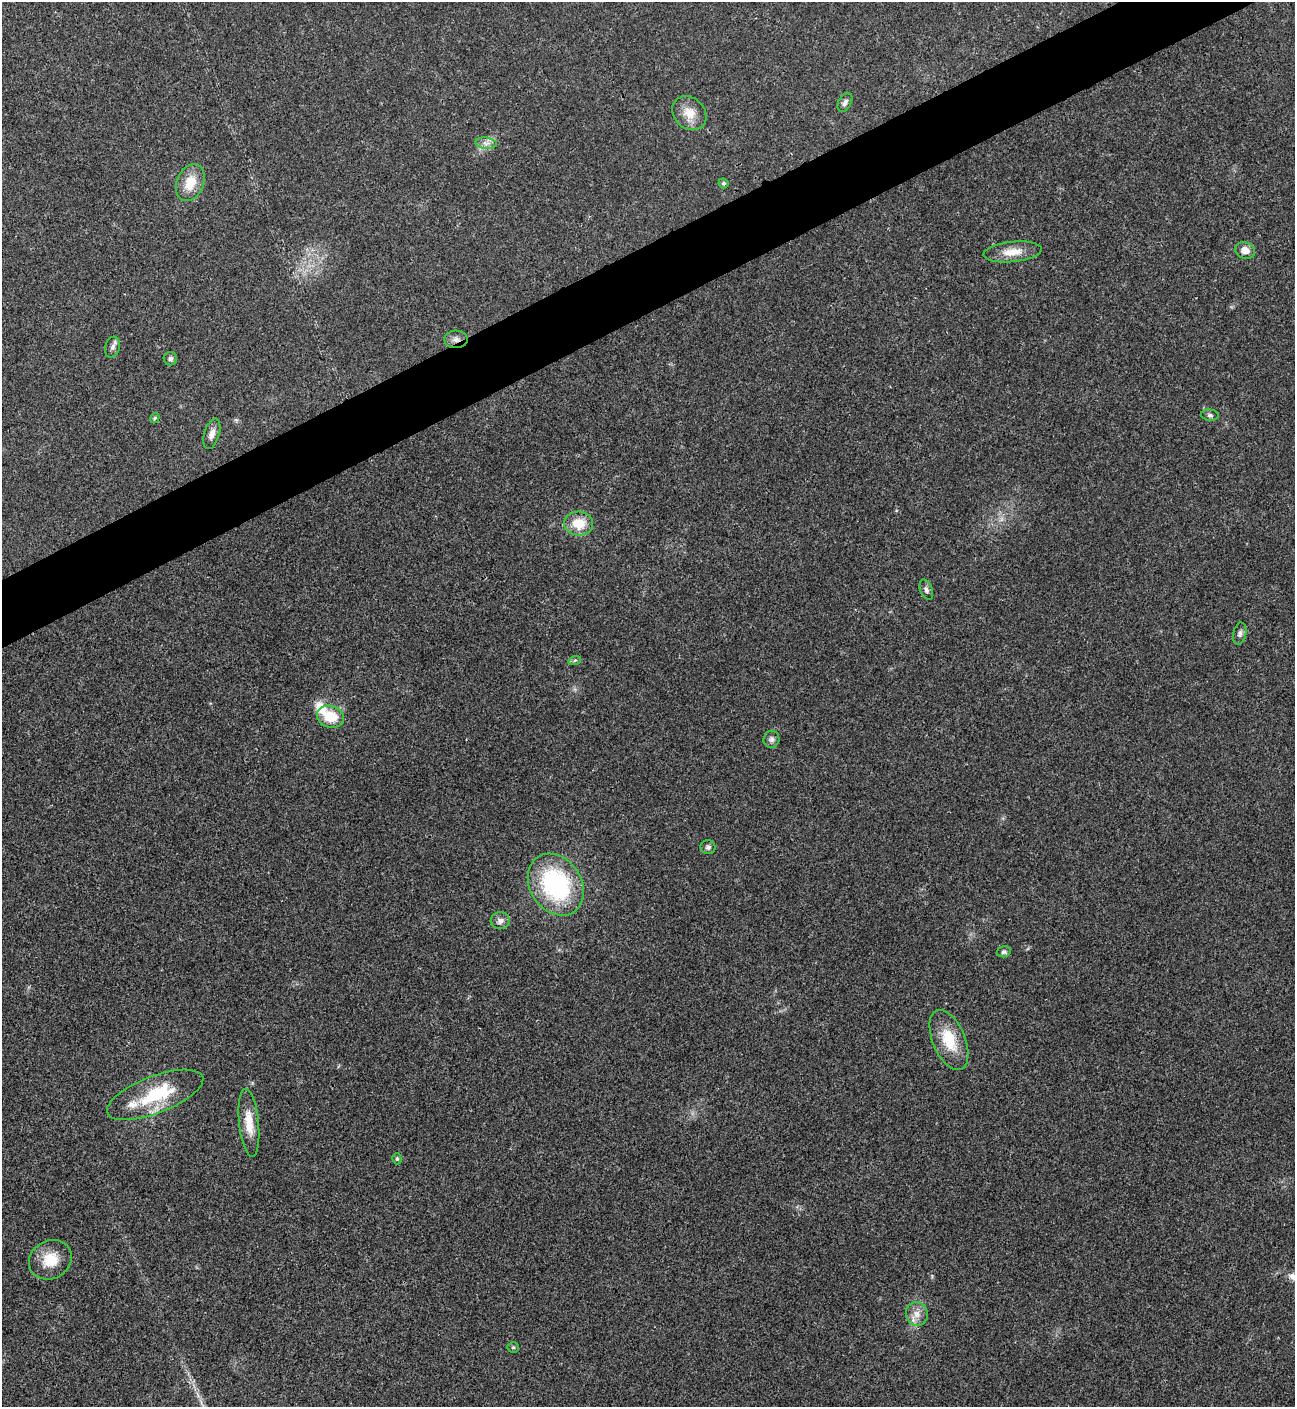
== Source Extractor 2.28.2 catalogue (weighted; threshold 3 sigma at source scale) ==
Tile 10 of 4 x 4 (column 2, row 3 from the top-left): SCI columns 1582-2874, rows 1408-2812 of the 5617 x 5629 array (HDU 1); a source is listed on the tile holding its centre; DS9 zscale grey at full resolution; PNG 1297 x 1409 px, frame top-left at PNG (2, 2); each listed source drawn as its Kron ellipse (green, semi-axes under 4 px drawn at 4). Shown black and unused: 4% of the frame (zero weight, under 3 of 4 exposures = <1% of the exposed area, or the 3 px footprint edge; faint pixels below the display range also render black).
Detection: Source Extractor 2.28.2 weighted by HDU 2 'WHT'; one run over the whole footprint, this tile lists its part. Background 0.0203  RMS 0.004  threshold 0.0181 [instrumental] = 3 sigma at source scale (4.5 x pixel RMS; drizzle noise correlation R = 1.50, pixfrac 1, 0.05/0.05 arcsec/px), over >= 5 px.
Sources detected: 33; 3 inside a brighter listed object's ellipse — not listed separately; the other 30 listed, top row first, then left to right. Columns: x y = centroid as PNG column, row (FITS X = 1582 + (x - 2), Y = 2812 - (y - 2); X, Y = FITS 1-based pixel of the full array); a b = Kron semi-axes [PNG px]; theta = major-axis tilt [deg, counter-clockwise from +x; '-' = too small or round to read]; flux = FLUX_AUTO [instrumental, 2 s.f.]
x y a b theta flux
845 102 10 6 62 1.4
689 113 19 15 -45 6.4
486 143 11 5 -7 2
190 183 19 13 67 8.5
723 183 5 4 - 0.84
1245 250 10 8 -22 3.5
1012 252 29 10 6 6.7
456 339 11 8 -1 2.3
112 347 10 7 74 1.5
170 359 7 6 - 1.1
1210 415 9 5 -5 0.98
155 418 5 3 - 0.88
212 434 16 7 73 2.8
579 523 14 12 -4 8.7
926 590 11 6 -69 1.3
1240 633 11 6 78 1.4
575 660 6 4 19 0.61
330 717 14 11 -15 10
771 739 8 8 - 1.5
708 847 7 7 - 1.1
556 885 33 25 -57 54
500 921 9 8 - 2.1
1004 952 7 5 16 0.87
949 1040 32 16 -67 13
155 1095 51 18 21 24
249 1123 34 10 -84 7.9
397 1159 5 4 - 0.68
50 1260 22 19 29 9.7
917 1314 12 11 - 3.5
513 1347 6 5 - 0.58
Overlapping masked pixels (flux is a lower limit): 1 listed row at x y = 456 339